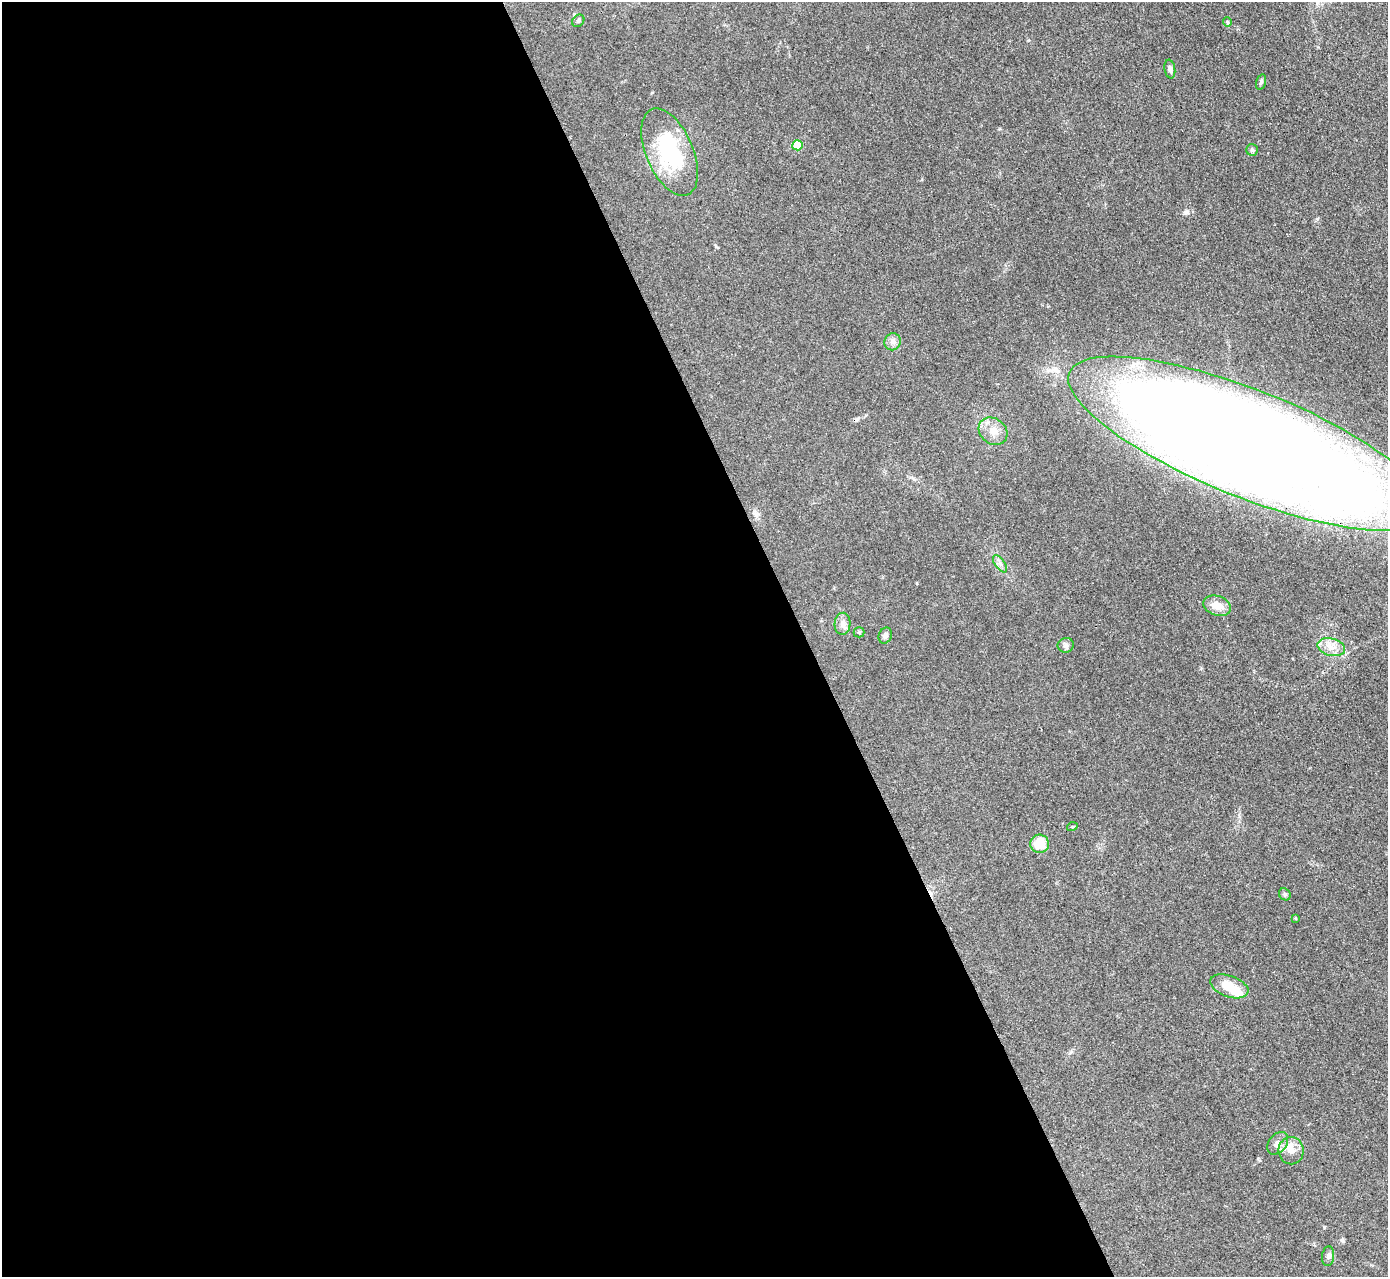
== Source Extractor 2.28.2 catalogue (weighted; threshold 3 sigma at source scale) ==
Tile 9 of 4 x 4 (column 1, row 3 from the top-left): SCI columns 2-1387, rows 1559-2833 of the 5549 x 5534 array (HDU 1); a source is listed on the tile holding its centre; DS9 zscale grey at full resolution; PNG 1390 x 1279 px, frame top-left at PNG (2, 2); each listed source drawn as its Kron ellipse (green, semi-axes under 4 px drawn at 4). Shown black and unused: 58% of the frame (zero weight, under 3 of 4 exposures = <1% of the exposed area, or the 3 px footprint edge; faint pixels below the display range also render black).
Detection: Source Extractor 2.28.2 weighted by HDU 2 'WHT'; one run over the whole footprint, this tile lists its part. Background 0.0889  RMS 0.0061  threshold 0.0275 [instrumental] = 3 sigma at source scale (4.5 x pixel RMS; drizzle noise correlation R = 1.50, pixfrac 1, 0.05/0.05 arcsec/px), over >= 5 px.
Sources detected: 27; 1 inside a brighter object's white glare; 1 cosmic-ray / hot-pixel residue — neither listed nor drawn; the other 25 listed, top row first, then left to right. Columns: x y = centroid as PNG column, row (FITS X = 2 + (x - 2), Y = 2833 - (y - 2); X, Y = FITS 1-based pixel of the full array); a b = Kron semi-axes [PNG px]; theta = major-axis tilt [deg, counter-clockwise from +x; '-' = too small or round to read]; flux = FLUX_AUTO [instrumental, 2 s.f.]
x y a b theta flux
578 21 6 5 - 1.2
1227 22 5 4 - 0.71
1170 69 9 5 -80 1.9
1261 82 8 4 74 1.3
798 145 5 5 - 27
1252 150 6 6 - 1.2
670 152 46 23 -67 57
893 342 8 8 - 2.7
993 431 15 12 -37 6.9
1248 444 193 53 -22 2100
1000 564 10 5 -54 2.1
1217 606 14 9 -19 7.3
843 624 11 8 87 3
859 632 5 5 - 0.81
885 636 8 6 64 2.1
1066 645 8 7 - 1.7
1331 647 14 8 -15 5.8
1072 827 5 3 - 0.52
1040 844 9 9 - 13
1285 894 6 5 - 1.1
1295 918 3 3 - 0.56
1229 986 20 10 -20 13
1278 1143 12 9 50 3.5
1291 1151 14 12 -89 6.6
1328 1256 10 6 83 1.9
Overlapping masked pixels (flux is a lower limit): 1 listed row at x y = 1248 444
Isophote crosses this tile's border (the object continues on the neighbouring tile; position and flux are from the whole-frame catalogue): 1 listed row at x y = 1248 444
Unlisted compact peaks at least as high as the median listed source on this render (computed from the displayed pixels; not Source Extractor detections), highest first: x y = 1258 1159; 1342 1240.